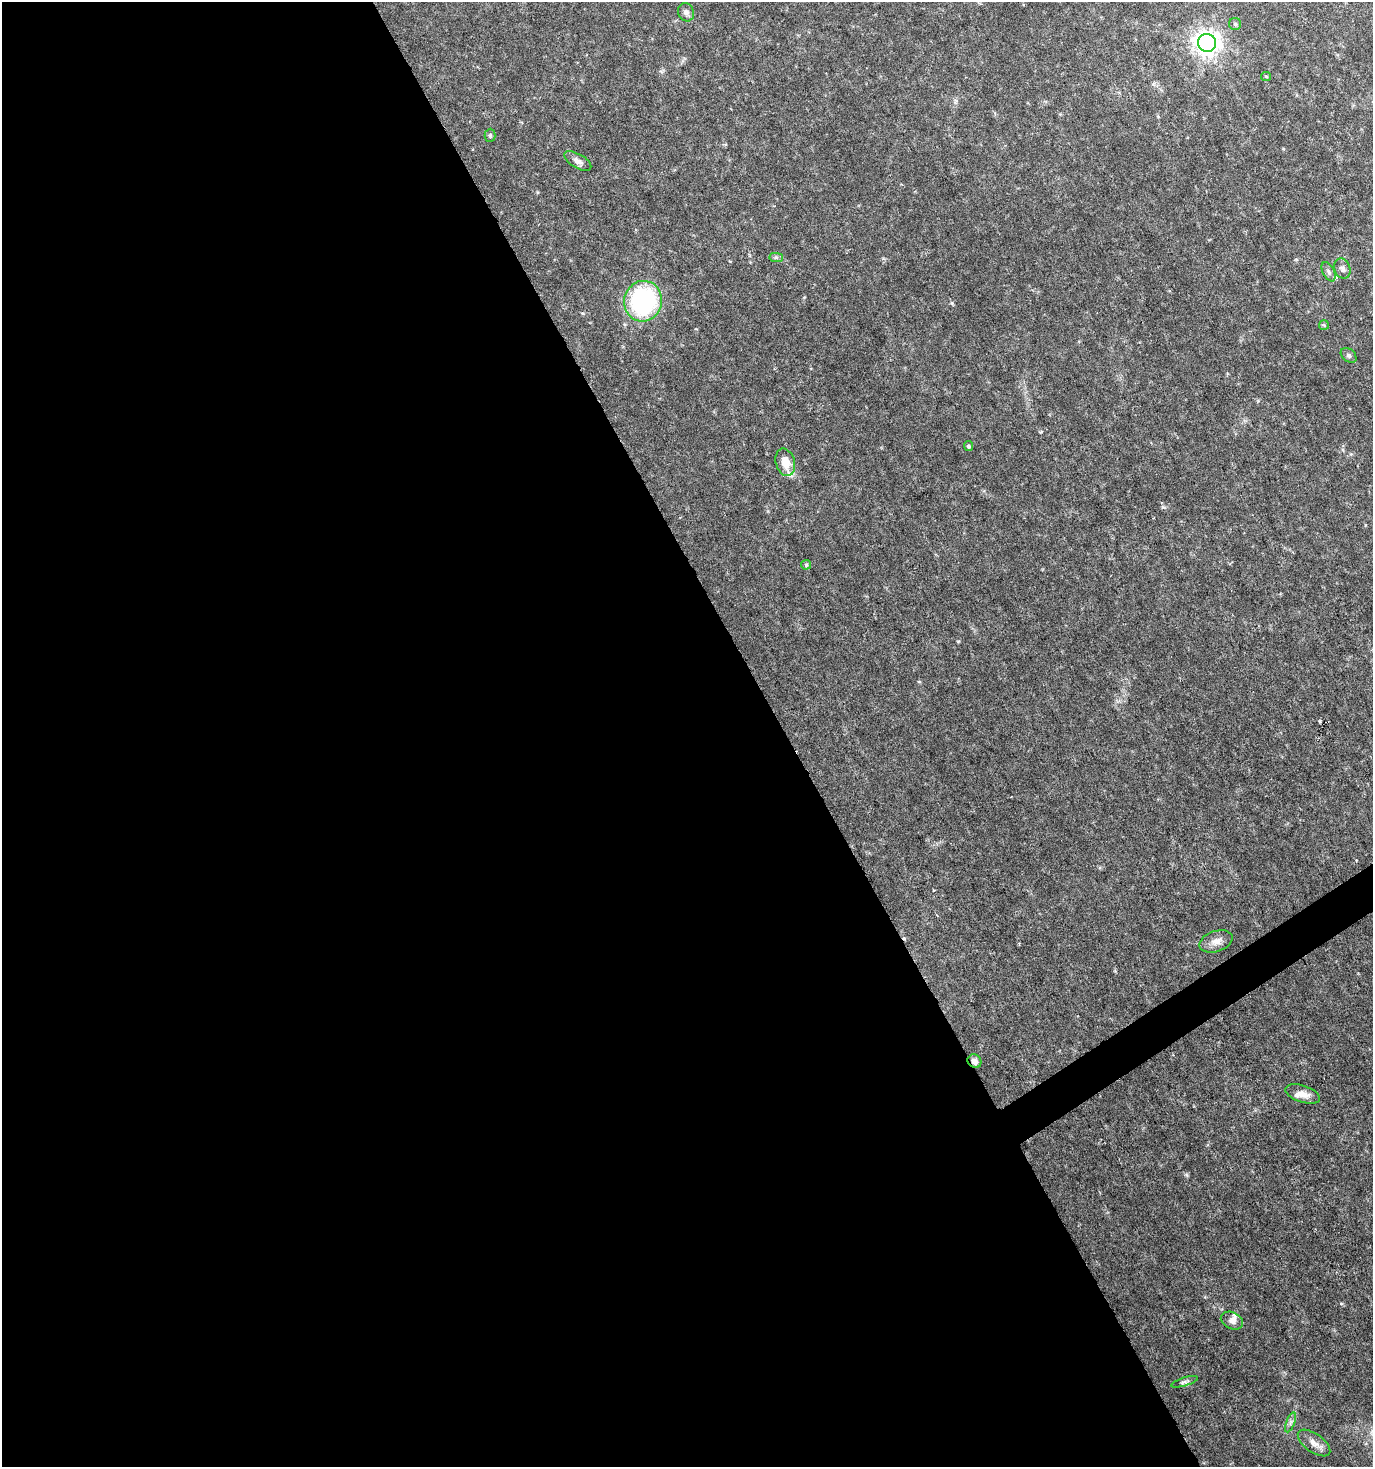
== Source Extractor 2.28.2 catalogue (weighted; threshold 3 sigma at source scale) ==
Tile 9 of 4 x 4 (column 1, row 3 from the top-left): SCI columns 176-1546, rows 1467-2931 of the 5772 x 5867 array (HDU 1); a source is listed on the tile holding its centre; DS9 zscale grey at full resolution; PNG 1375 x 1469 px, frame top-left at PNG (2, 2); each listed source drawn as its Kron ellipse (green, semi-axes under 4 px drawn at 4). Shown black and unused: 58% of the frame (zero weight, under 3 of 6 exposures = <1% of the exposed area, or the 3 px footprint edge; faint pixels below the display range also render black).
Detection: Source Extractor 2.28.2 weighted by HDU 2 'WHT'; one run over the whole footprint, this tile lists its part. Background 0.0202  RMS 0.002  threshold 0.00831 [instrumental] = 3 sigma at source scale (4.09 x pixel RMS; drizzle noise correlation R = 1.36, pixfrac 0.8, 0.0396/0.0396 arcsec/px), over >= 5 px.
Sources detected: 26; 4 inside a brighter listed object's ellipse — not listed separately; the other 22 listed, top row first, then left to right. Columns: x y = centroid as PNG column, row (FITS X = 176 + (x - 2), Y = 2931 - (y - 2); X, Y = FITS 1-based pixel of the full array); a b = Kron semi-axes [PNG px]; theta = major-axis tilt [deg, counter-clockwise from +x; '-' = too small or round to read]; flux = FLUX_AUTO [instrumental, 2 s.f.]
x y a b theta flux
686 12 9 8 - 0.73
1235 24 6 6 - 0.33
1207 43 9 9 - 150
1266 76 5 4 - 0.22
490 135 6 5 - 0.31
578 161 15 7 -31 1
776 257 7 4 -1 0.36
1342 268 10 8 -69 0.78
1329 272 10 5 -63 0.56
643 301 20 19 - 28
1324 325 5 5 - 0.23
1349 355 9 6 -40 0.46
968 446 5 4 - 0.37
785 462 14 9 -75 2.4
806 565 5 5 - 0.23
1216 941 17 10 19 1.5
974 1061 7 6 - 0.9
1303 1094 18 8 -18 1.6
1232 1321 11 8 -25 0.94
1185 1382 14 4 17 0.5
1290 1422 10 3 69 0.48
1314 1443 19 9 -35 1.6
Overlapping masked pixels (flux is a lower limit): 1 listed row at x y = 974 1061
Unlisted compact peaks at least as high as the median listed source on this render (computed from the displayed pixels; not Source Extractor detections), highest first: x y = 952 303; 1186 1175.